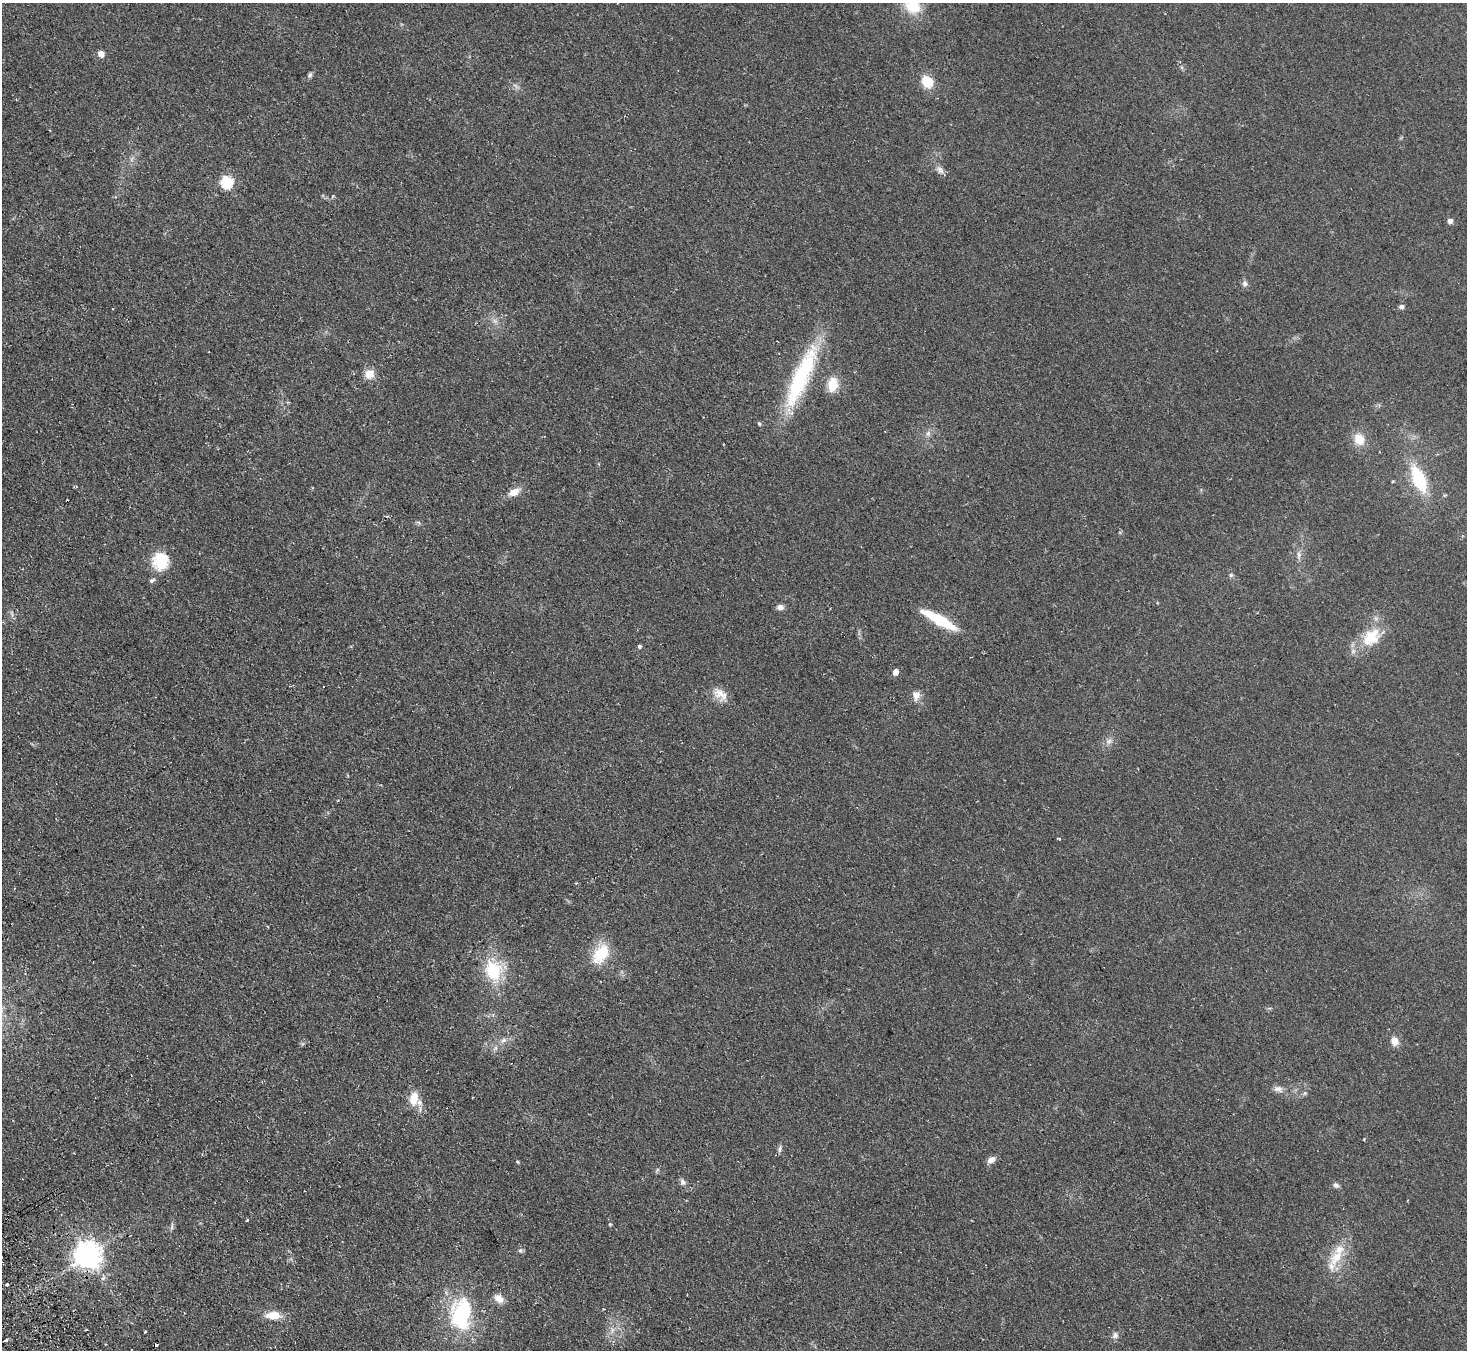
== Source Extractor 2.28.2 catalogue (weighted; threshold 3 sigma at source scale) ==
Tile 7 of 4 x 4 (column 3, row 2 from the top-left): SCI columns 2980-4444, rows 2892-4239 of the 5958 x 5920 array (HDU 1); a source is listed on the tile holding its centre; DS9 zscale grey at full resolution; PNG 1469 x 1352 px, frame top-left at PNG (2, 3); no overlay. Shown black and unused: <1% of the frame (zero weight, under 2 of 3 exposures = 3% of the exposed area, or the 3 px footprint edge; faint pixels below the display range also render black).
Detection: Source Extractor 2.28.2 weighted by HDU 2 'WHT'; one run over the whole footprint, this tile lists its part. Background 0.106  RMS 0.013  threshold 0.0605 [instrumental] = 3 sigma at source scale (4.5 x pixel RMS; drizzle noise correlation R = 1.50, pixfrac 1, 0.05/0.05 arcsec/px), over >= 5 px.
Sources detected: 63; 1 too faint to see at this stretch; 4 cosmic-ray / hot-pixel residue — not listed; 2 inside a brighter listed object's ellipse — not listed separately; the other 56 listed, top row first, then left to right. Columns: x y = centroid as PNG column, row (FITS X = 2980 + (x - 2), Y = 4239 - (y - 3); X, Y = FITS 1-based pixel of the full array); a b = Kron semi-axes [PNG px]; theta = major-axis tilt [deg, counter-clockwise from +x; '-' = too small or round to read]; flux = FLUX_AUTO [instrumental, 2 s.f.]
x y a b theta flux
913 7 16 12 -15 37
101 54 5 5 - 14
310 75 8 5 61 3.1
927 82 13 10 -57 28
515 86 9 3 -45 2.9
940 170 12 8 -50 6.5
227 182 6 6 - 130
1450 221 6 6 - 4.5
1245 283 8 7 - 4.2
1401 306 6 5 - 4.1
369 374 10 10 - 15
801 376 84 19 67 130
833 384 14 10 82 27
759 424 5 4 - 1.9
928 433 8 6 68 4.4
1359 439 14 12 -53 21
1419 479 23 10 -66 80
514 492 13 8 26 13
1299 555 10 7 -89 5.6
160 561 22 20 79 39
1231 575 6 5 - 2.4
780 607 9 6 9 5.8
939 620 37 8 -29 71
1371 637 30 20 44 46
639 646 4 4 - 3.2
895 672 6 5 - 9
720 694 23 12 -36 16
916 695 13 10 85 9.3
1109 741 9 6 73 5.1
1059 839 4 3 - 1.5
601 954 28 17 56 41
493 970 29 22 -74 61
504 1040 9 6 27 4.8
1394 1041 10 8 -61 11
1278 1089 12 8 -11 7
414 1098 20 12 82 22
780 1149 9 5 77 3.7
991 1160 9 6 35 8.8
517 1162 5 3 - 1.6
657 1170 6 4 72 2
683 1182 8 7 - 4.3
1336 1185 8 6 -28 3.8
247 1220 3 3 - 2.6
610 1224 4 4 - 1.3
172 1227 7 4 72 2.6
520 1250 6 6 - 3
87 1255 8 8 - 1500
1336 1258 27 15 52 33
7 1284 3 3 - 6
499 1298 12 9 -37 11
461 1314 37 23 81 120
273 1315 18 10 1 19
612 1330 9 5 -66 5
145 1331 3 2 - 2.2
1115 1335 9 8 - 5.1
6 1340 4 3 - 1.9
Overlapping masked pixels (flux is a lower limit): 1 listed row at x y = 87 1255
Isophote crosses this tile's border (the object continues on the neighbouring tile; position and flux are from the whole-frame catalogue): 1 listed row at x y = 913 7